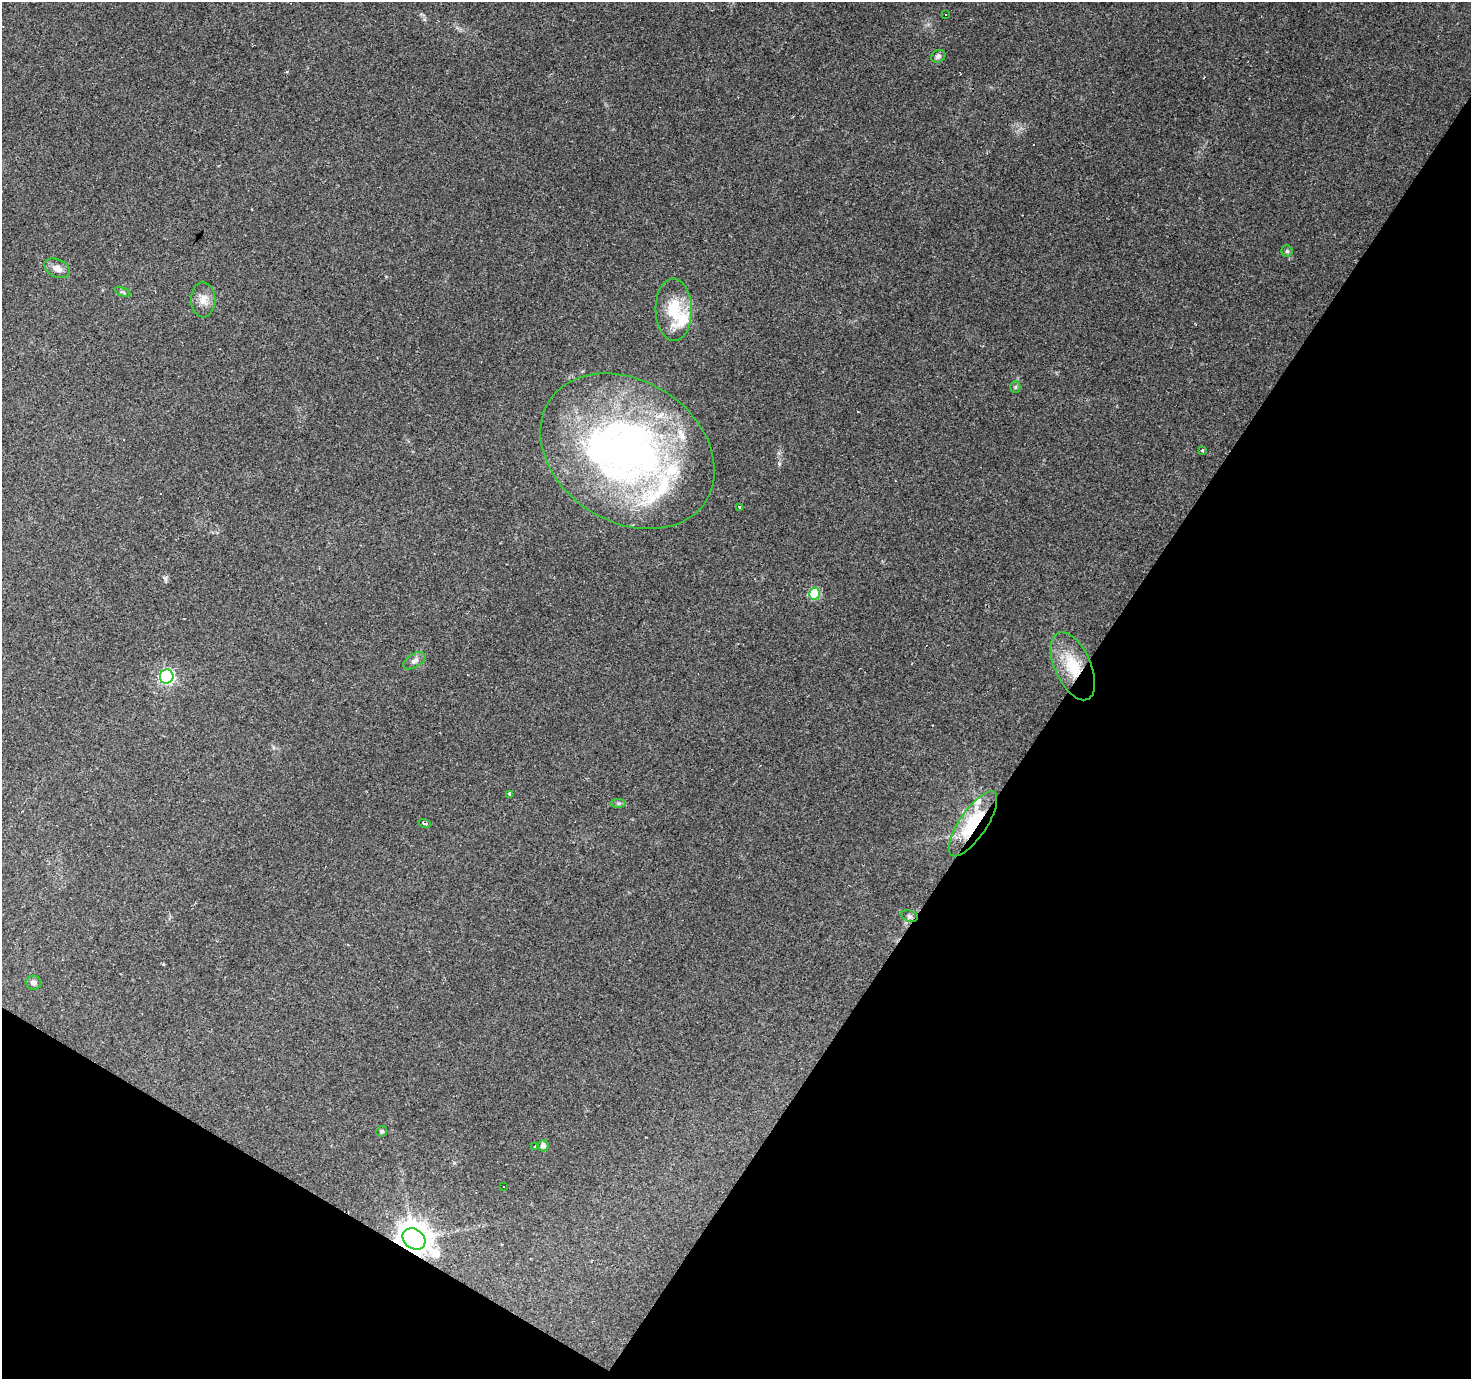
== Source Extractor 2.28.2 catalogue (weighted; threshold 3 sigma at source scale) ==
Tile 15 of 4 x 4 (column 3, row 4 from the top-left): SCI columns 2937-4405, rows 186-1562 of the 5875 x 5945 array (HDU 1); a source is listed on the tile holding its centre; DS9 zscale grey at full resolution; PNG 1473 x 1381 px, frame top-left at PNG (2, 2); each listed source drawn as its Kron ellipse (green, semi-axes under 4 px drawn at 4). Shown black and unused: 33% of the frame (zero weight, under 2 of 3 exposures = <1% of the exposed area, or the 3 px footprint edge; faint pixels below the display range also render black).
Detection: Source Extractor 2.28.2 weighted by HDU 2 'WHT'; one run over the whole footprint, this tile lists its part. Background 0.0793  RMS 0.0058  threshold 0.0259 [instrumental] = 3 sigma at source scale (4.5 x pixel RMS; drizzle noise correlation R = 1.50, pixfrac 1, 0.0396/0.0396 arcsec/px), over >= 5 px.
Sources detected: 41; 2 inside a brighter object's white glare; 7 cosmic-ray / hot-pixel residue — neither listed nor drawn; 6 inside a brighter listed object's ellipse — not listed separately; the other 26 listed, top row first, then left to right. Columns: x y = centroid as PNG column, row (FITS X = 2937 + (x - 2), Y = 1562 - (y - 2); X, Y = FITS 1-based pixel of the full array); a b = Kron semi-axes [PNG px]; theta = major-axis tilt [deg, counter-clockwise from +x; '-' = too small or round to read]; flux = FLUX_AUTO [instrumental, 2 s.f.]
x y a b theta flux
945 15 3 2 - 0.73
938 56 7 6 - 1.6
1287 251 5 5 - 0.93
57 268 13 9 -24 4.5
123 292 9 4 -21 0.94
203 300 17 12 -89 6.1
674 310 31 18 -89 22
1015 387 5 5 - 0.85
1202 450 3 3 - 1
627 451 93 70 -33 290
739 507 3 3 - 0.99
814 594 6 5 - 29
414 661 12 6 33 2.4
1073 666 36 18 -66 23
167 676 7 7 - 120
509 794 4 3 - 1.1
618 803 8 4 -1 1
425 824 6 4 -18 1.2
973 824 38 13 56 39
909 916 8 5 -19 1.4
34 983 8 7 - 2
382 1131 5 5 - 1.1
543 1146 6 5 - 2.8
534 1147 3 3 - 4.3
504 1186 3 2 - 0.45
414 1239 12 9 -36 1200
Overlapping masked pixels (flux is a lower limit): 3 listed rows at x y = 1073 666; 973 824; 414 1239
Unlisted compact peaks at least as high as the median listed source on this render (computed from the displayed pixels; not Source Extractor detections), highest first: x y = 779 463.